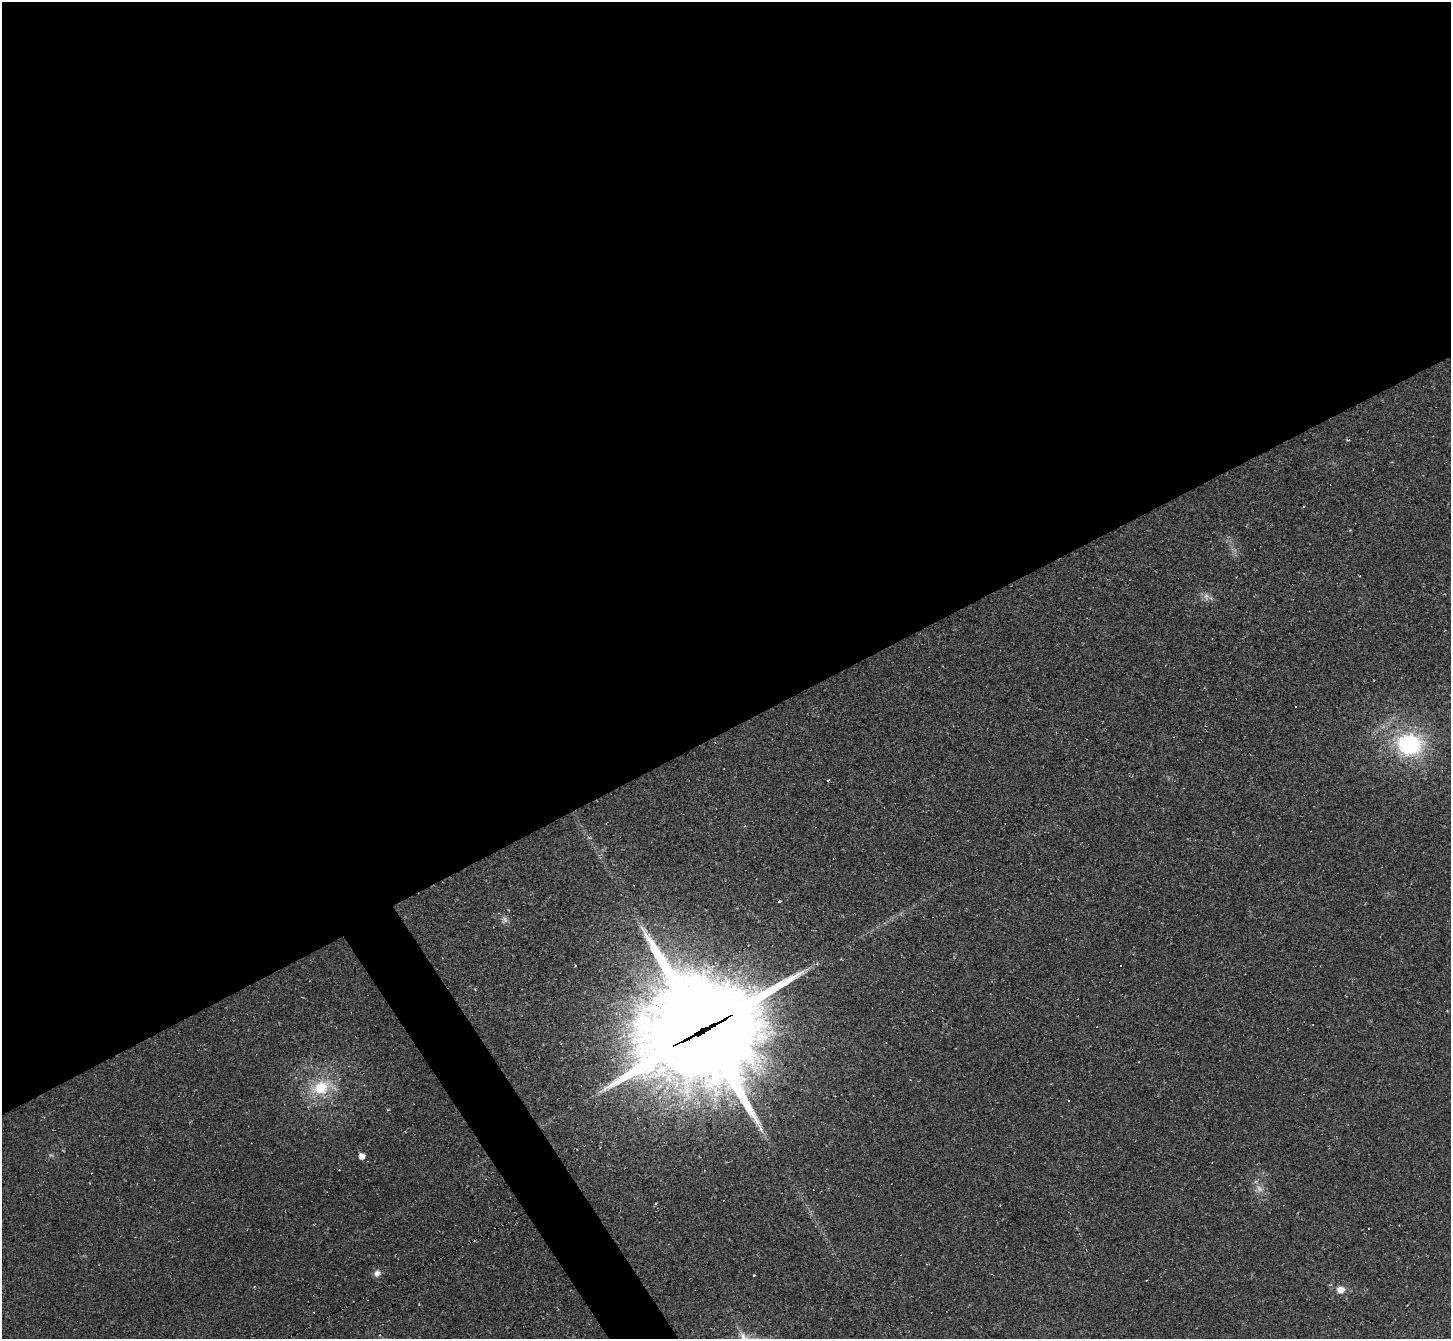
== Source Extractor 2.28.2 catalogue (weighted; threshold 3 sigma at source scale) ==
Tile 2 of 4 x 4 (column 2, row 1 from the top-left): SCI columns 1451-2899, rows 4165-5501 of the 5799 x 5790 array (HDU 1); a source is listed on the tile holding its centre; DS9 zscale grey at full resolution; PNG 1453 x 1341 px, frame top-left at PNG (2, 2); no overlay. Shown black and unused: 56% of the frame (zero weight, under 2 of 3 exposures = <1% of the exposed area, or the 3 px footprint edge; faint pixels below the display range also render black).
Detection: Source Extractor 2.28.2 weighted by HDU 2 'WHT'; one run over the whole footprint, this tile lists its part. Background 0.0951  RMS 0.008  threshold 0.0359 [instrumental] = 3 sigma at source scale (4.5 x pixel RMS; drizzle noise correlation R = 1.50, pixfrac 1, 0.05/0.05 arcsec/px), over >= 5 px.
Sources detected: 23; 1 too faint to see at this stretch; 8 cosmic-ray / hot-pixel residue — not listed; the other 14 listed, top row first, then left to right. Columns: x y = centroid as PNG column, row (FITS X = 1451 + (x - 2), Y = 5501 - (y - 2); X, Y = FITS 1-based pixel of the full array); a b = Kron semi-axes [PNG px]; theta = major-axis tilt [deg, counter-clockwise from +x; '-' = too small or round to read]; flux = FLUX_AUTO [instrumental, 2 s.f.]
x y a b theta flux
1206 596 11 6 89 3.5
1295 707 3 3 - 14
1409 744 31 25 -4 86
828 780 3 2 - 0.72
745 826 4 4 - 1
779 901 3 3 - 1.2
505 919 10 5 -63 2.7
1120 966 3 2 - 1.2
702 1030 41 39 -27 17000
321 1087 30 20 22 34
1069 1101 3 2 - 0.72
362 1156 5 5 - 7.6
377 1273 9 7 73 3.9
1341 1290 9 8 - 6.4
Overlapping masked pixels (flux is a lower limit): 1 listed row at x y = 702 1030